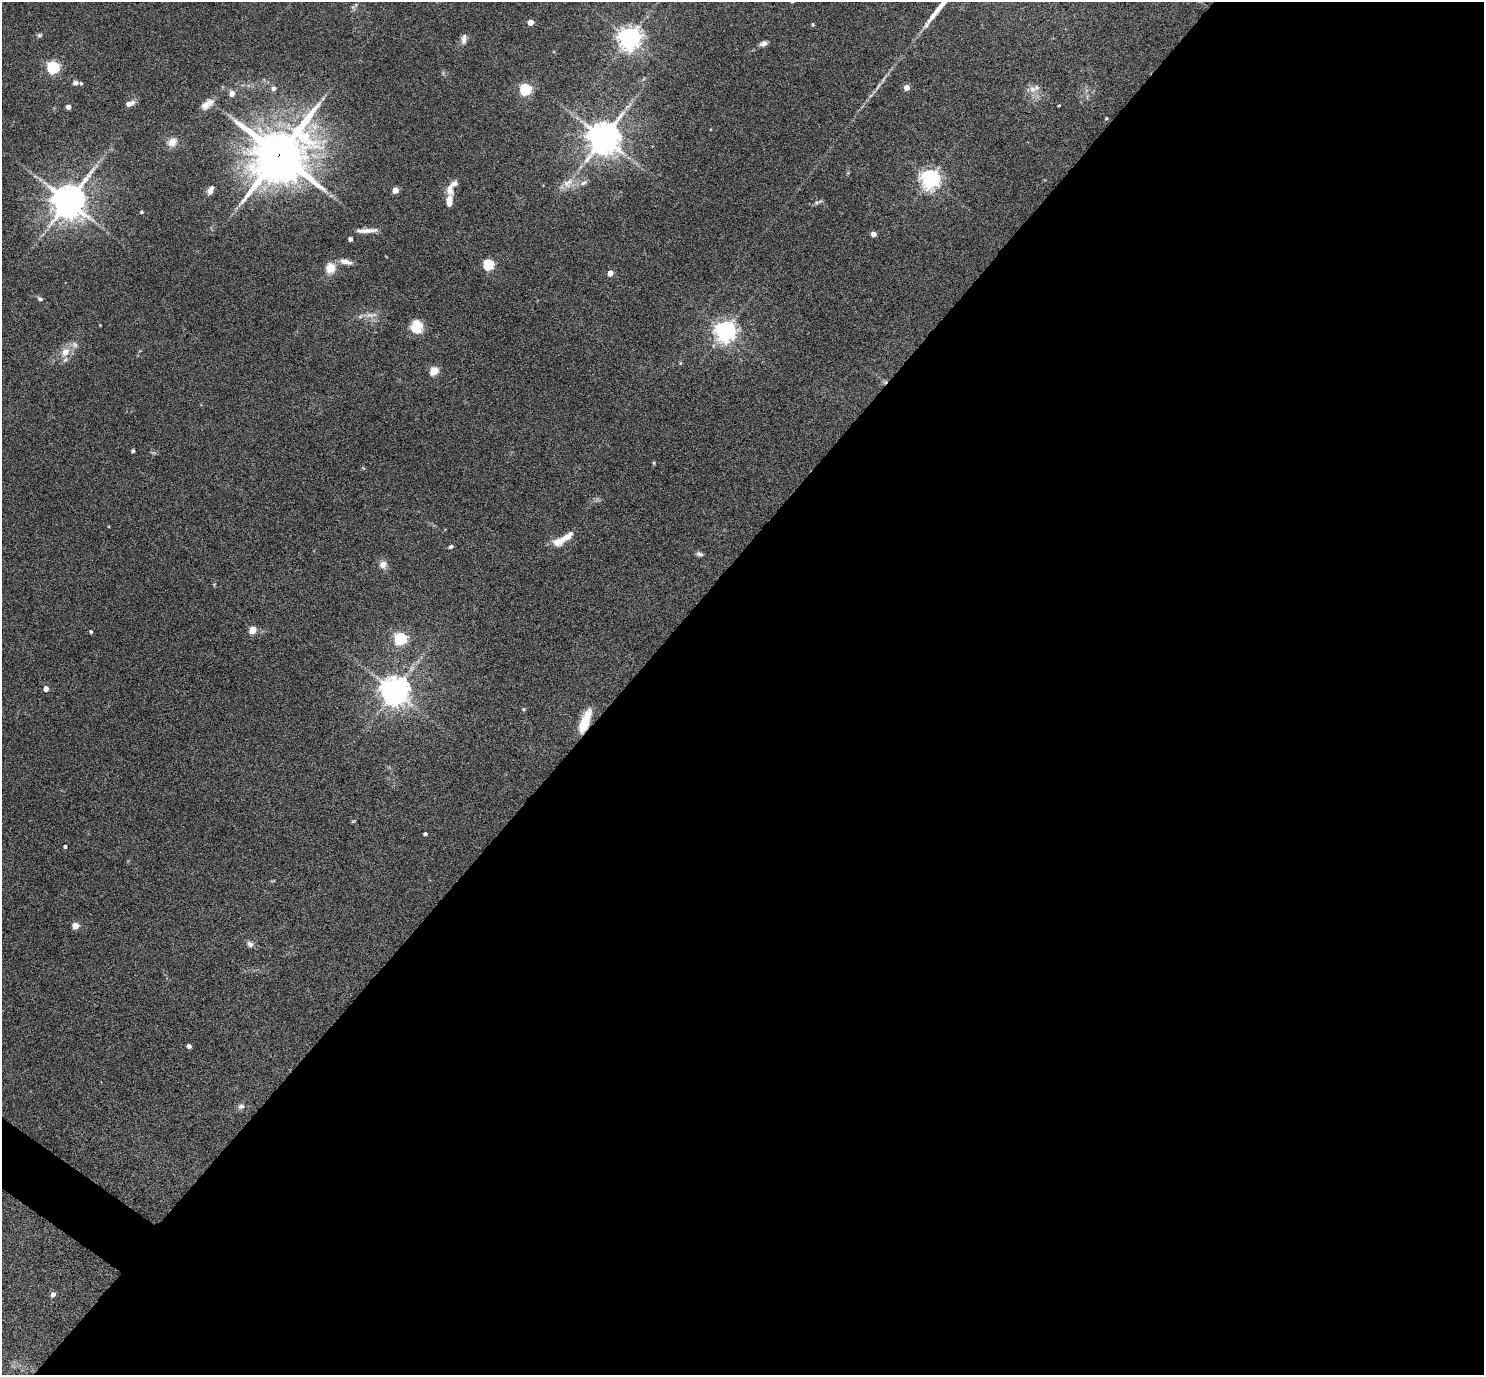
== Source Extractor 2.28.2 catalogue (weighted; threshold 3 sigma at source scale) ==
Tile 12 of 4 x 4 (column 4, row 3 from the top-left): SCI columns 4455-5936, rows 1670-3042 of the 5940 x 5944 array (HDU 1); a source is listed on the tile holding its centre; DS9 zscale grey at full resolution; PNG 1486 x 1377 px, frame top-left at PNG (2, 2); no overlay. Shown black and unused: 59% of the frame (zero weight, under 5 of 9 exposures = <1% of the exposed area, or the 3 px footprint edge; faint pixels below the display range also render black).
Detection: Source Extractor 2.28.2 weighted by HDU 2 'WHT'; one run over the whole footprint, this tile lists its part. Background 0.0429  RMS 0.0039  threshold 0.016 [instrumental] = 3 sigma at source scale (4.09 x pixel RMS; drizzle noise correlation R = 1.36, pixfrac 0.8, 0.05/0.05 arcsec/px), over >= 5 px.
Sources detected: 71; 1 too faint to see at this stretch — not listed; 5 inside a brighter listed object's ellipse — not listed separately; the other 65 listed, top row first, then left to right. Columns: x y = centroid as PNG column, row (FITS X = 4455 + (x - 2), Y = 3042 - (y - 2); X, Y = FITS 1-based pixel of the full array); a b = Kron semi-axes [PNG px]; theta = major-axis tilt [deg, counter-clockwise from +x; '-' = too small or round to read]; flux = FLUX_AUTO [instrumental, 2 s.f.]
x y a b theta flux
531 22 4 4 - 4.6
813 24 4 4 - 0.37
40 35 7 5 15 0.68
629 38 7 7 - 310
464 39 14 6 84 1.7
763 43 7 5 19 1.7
53 67 5 5 - 53
75 83 6 5 - 1.5
273 88 5 5 - 1.5
907 88 4 4 - 3.8
1032 89 10 9 - 2.4
525 90 5 5 - 39
232 93 4 4 - 3.8
323 98 8 4 37 0.69
129 104 7 5 20 3.1
207 104 19 9 34 3.3
1059 105 3 2 - 0.3
68 107 4 4 - 2.2
1106 118 4 3 - 0.33
603 138 10 10 - 630
172 142 12 9 37 3.2
279 154 18 16 41 2100
930 179 7 6 - 190
454 183 10 6 23 1.7
568 183 17 11 44 4.2
583 183 11 6 20 1.5
210 190 9 5 65 2.4
395 190 4 4 - 5.6
68 201 10 10 - 780
449 201 15 7 83 3.6
817 202 9 4 18 0.8
142 212 4 3 - 0.53
366 230 27 5 2 2.9
873 234 4 4 - 2.9
350 239 4 4 - 1.6
346 262 17 7 -15 2.5
488 265 5 5 - 31
330 268 14 12 78 4.5
610 273 4 4 - 3.9
40 299 7 5 -23 0.85
370 315 12 5 -2 2
417 326 14 12 -87 6.7
725 331 7 7 - 250
65 352 13 10 55 4
434 371 5 5 - 16
133 451 3 3 - 0.86
654 463 5 3 - 0.37
559 541 17 10 26 4.5
451 547 6 4 30 0.71
699 554 9 5 -16 1
383 564 11 10 - 2.2
253 630 5 4 - 8.5
91 632 4 3 - 0.56
400 639 6 5 - 50
46 689 4 4 - 3
394 691 8 8 - 540
524 709 5 4 - 0.39
585 722 27 8 69 9.2
425 834 4 3 - 0.87
65 846 4 3 - 0.76
75 926 5 4 - 7.2
250 944 9 7 -43 1.3
189 1046 4 4 - 1.4
241 1106 10 6 23 1.2
53 1294 5 4 - 1.7
Overlapping masked pixels (flux is a lower limit): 2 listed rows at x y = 279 154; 585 722